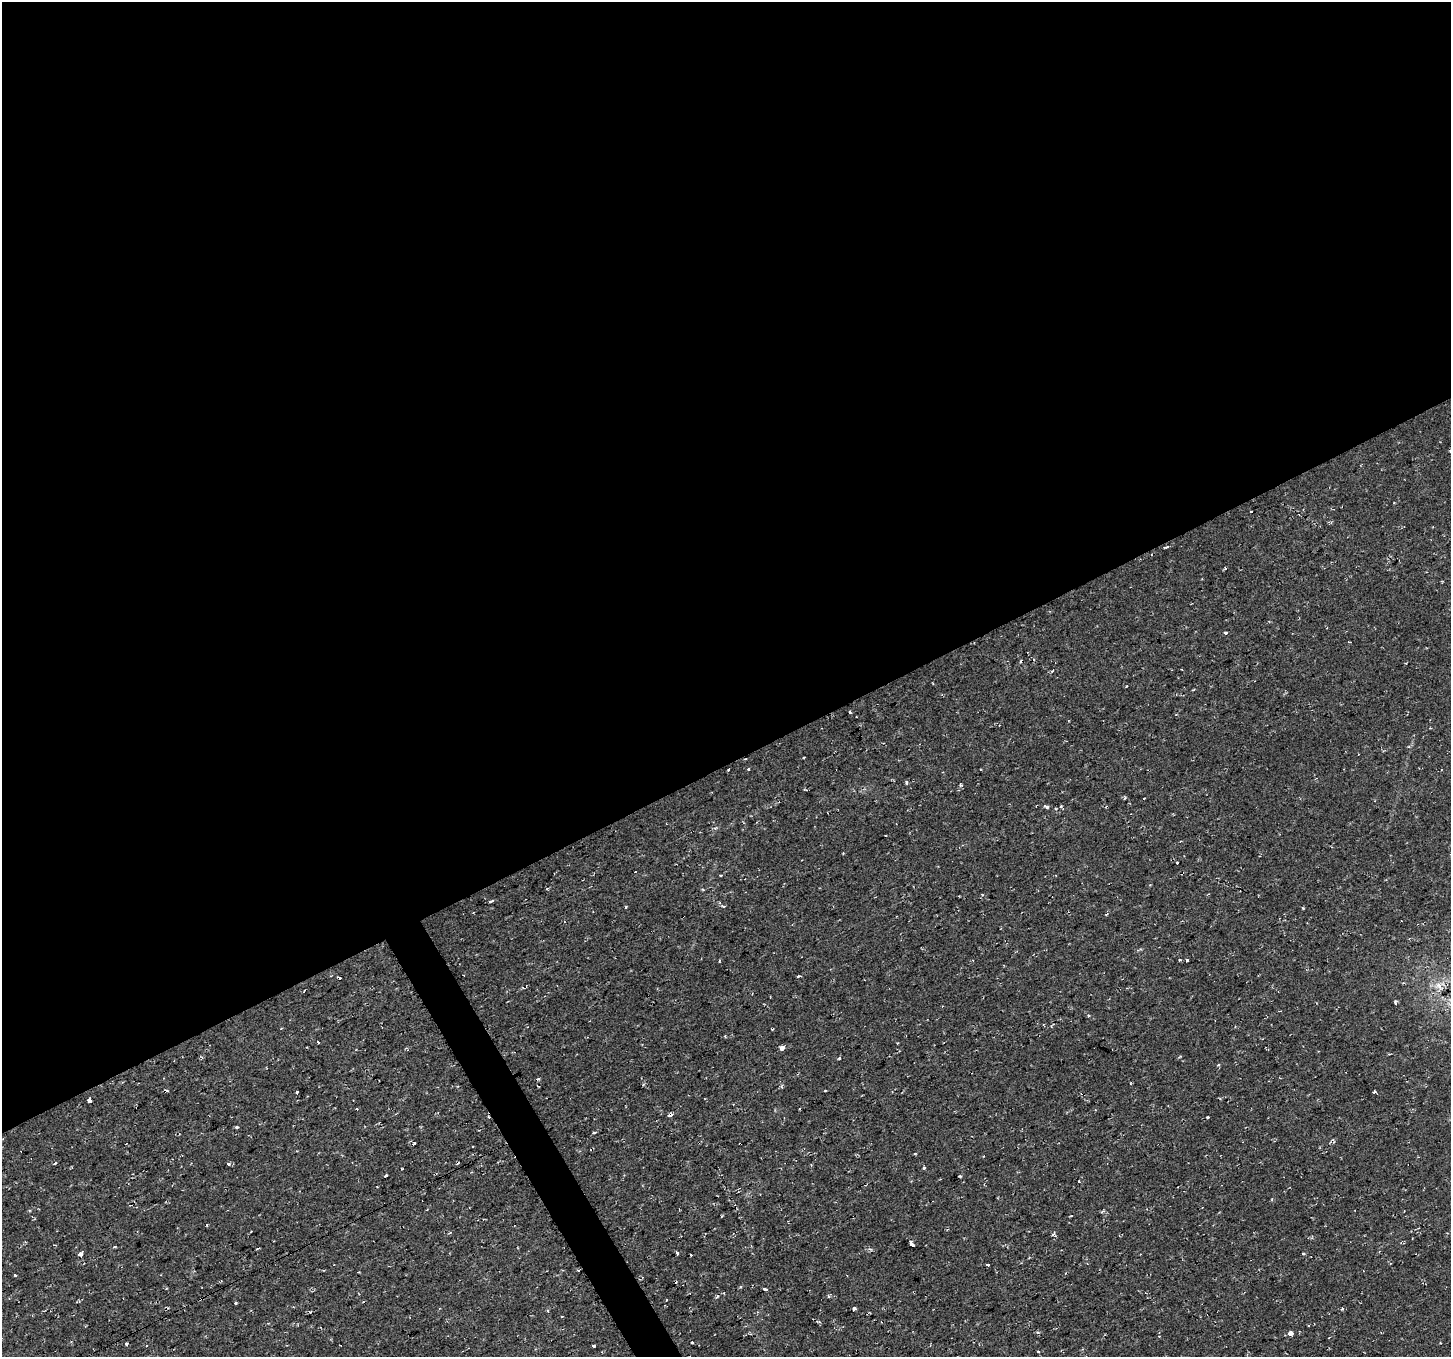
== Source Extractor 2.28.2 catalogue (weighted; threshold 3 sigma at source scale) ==
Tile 2 of 4 x 4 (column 2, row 1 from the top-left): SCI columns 1453-2901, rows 4170-5524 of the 5801 x 5689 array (HDU 1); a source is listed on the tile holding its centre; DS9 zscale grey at full resolution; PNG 1453 x 1359 px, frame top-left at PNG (2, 2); no overlay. Shown black and unused: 57% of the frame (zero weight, under 2 of 3 exposures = <1% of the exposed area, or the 3 px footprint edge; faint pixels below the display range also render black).
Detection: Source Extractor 2.28.2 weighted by HDU 2 'WHT'; one run over the whole footprint, this tile lists its part. Background 0.0286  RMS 0.0084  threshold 0.0376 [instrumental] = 3 sigma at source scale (4.5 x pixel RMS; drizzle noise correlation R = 1.50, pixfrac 1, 0.0396/0.0396 arcsec/px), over >= 5 px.
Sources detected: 86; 16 cosmic-ray / hot-pixel residue — not listed; the other 70 listed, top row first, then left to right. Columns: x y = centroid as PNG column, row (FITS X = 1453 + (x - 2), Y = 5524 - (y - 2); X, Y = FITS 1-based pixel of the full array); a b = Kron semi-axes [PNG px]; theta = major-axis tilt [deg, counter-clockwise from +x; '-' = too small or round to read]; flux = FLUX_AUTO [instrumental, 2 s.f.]
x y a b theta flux
1251 511 3 2 - 1
1167 547 4 3 - 5.2
1226 633 3 3 - 2.7
1021 661 5 2 - 0.87
1182 669 3 2 - 1
1052 671 4 3 - 1.1
1127 686 3 2 - 0.59
1193 690 4 2 - 0.68
850 712 4 3 - 1
804 757 3 2 - 0.65
748 769 3 3 - 2.8
906 783 5 3 - 1.2
1046 807 8 4 -29 1.7
715 828 6 4 20 1.6
1177 863 3 3 - 8.6
635 872 3 2 - 0.69
703 889 4 3 - 0.91
491 901 5 3 - 2.9
724 906 4 3 - 1.5
626 907 3 3 - 0.73
1303 908 4 3 - 0.64
1106 914 5 3 - 1
1180 960 3 2 - 1
1187 960 3 3 - 4.7
798 976 4 3 - 1.2
1439 986 14 8 -42 6.7
1395 1002 5 3 - 1.3
1088 1015 4 4 - 0.82
318 1042 3 2 - 1.8
782 1048 4 3 - 33
839 1058 3 3 - 1.8
1218 1065 4 3 - 1.3
538 1079 4 3 - 2.6
825 1091 3 2 - 0.96
296 1092 3 3 - 2.4
1374 1092 3 3 - 4.1
89 1100 3 3 - 27
670 1115 5 3 - 2.4
1208 1117 3 3 - 1.3
236 1127 3 3 - 5.1
594 1132 5 2 - 0.95
414 1144 4 3 - 2.8
55 1163 4 3 - 1.4
228 1163 3 3 - 3.9
924 1168 3 3 - 3.2
386 1176 3 3 - 4
960 1176 3 3 - 1.2
1079 1181 3 2 - 0.6
1102 1211 6 2 45 0.82
912 1244 5 3 - 15
114 1246 4 3 - 1.6
677 1253 3 3 - 5.6
80 1254 4 3 - 18
1303 1254 5 2 - 0.92
691 1255 3 3 - 2
987 1264 3 3 - 3.8
15 1275 3 3 - 5.4
741 1286 3 3 - 1.4
765 1289 4 3 - 10
666 1300 3 2 - 0.55
235 1303 3 3 - 7.8
854 1309 4 3 - 6
1342 1309 4 4 - 1
548 1311 3 3 - 1.9
818 1322 5 3 - 1.2
1289 1333 3 3 - 26
692 1342 3 3 - 3.5
126 1344 3 3 - 3.7
593 1346 4 3 - 12
1039 1352 3 3 - 2.4